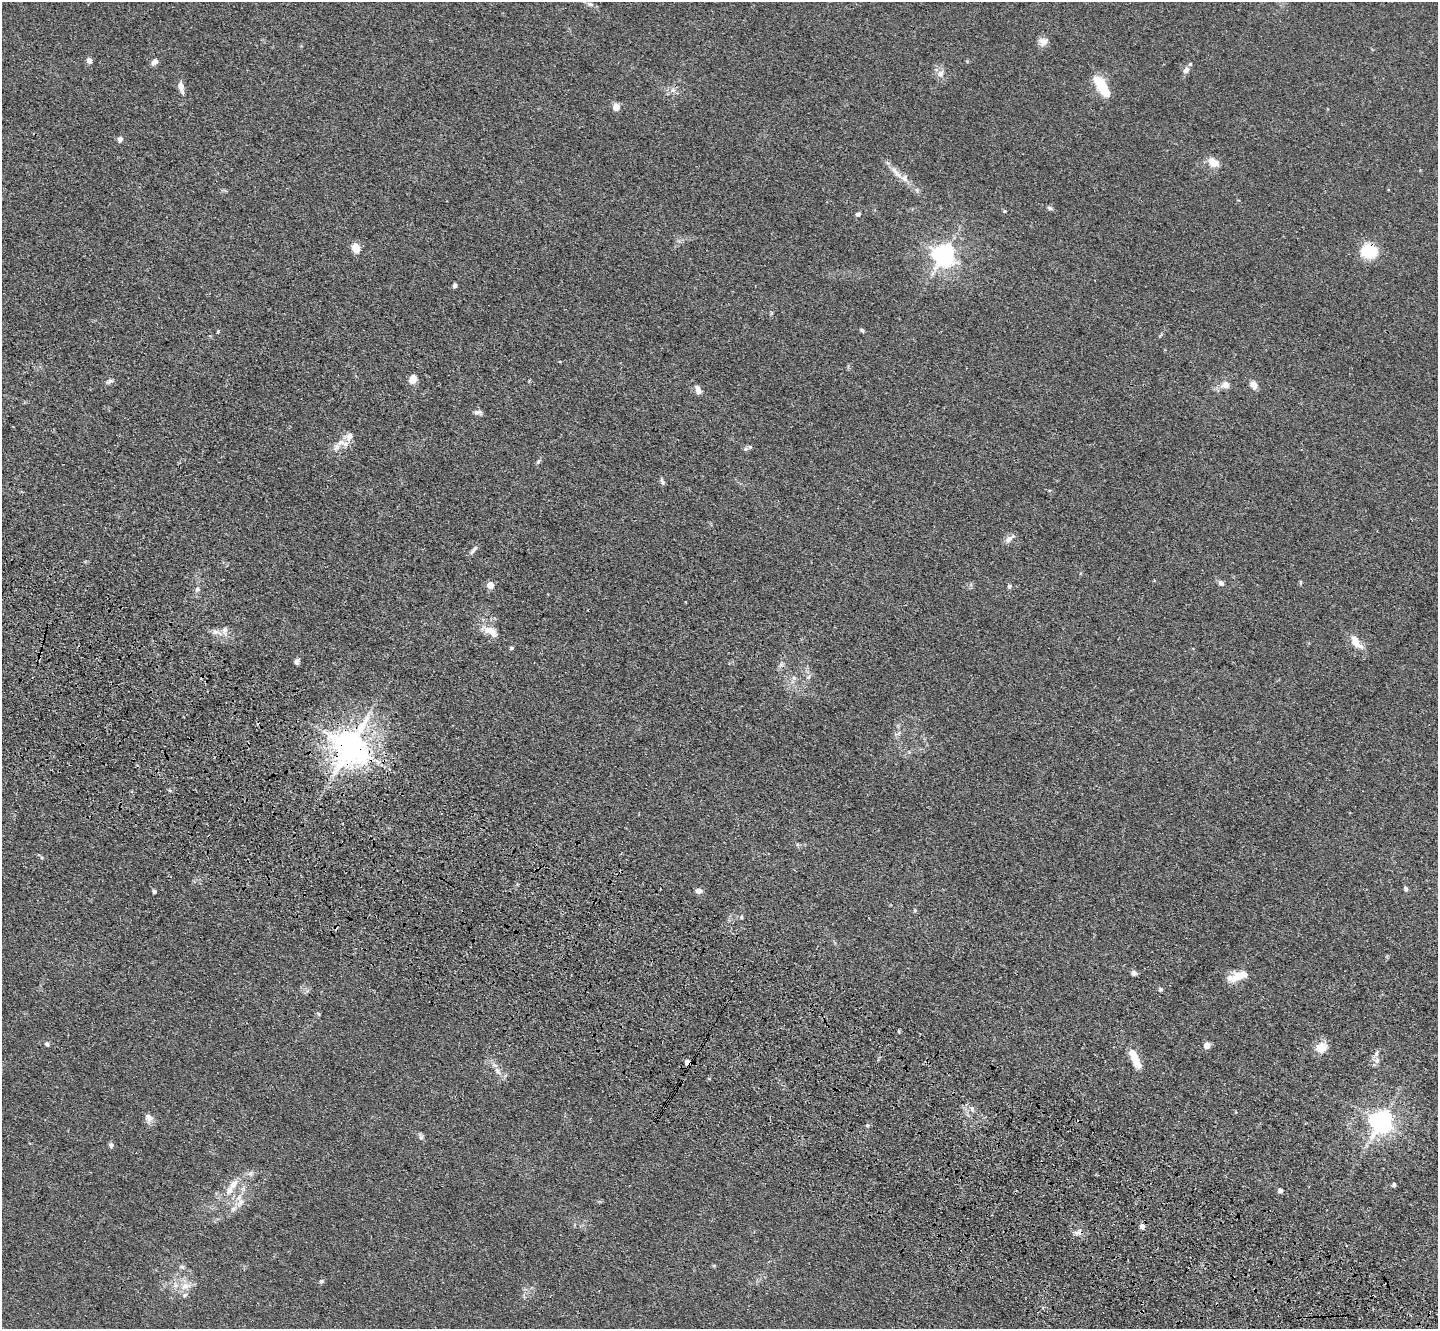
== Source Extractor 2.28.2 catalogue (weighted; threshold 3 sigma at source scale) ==
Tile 6 of 4 x 4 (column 2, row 2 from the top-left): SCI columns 1488-2923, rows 3029-4355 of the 5849 x 5918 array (HDU 1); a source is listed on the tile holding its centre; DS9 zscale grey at full resolution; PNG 1440 x 1331 px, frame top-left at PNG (2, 2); no overlay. Shown black and unused: <1% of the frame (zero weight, under 3 of 4 exposures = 5% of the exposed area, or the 3 px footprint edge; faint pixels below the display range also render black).
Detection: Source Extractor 2.28.2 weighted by HDU 2 'WHT'; one run over the whole footprint, this tile lists its part. Background 0.0331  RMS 0.0043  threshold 0.0194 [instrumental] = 3 sigma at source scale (4.5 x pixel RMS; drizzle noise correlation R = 1.50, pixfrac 1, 0.05/0.05 arcsec/px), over >= 5 px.
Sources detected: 91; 6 cosmic-ray / hot-pixel residue — not listed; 7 inside a brighter listed object's ellipse — not listed separately; the other 78 listed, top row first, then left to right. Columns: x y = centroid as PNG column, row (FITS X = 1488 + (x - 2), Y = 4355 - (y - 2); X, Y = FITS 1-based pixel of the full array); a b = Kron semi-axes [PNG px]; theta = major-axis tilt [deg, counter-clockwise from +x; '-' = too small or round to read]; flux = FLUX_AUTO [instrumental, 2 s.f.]
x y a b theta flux
590 4 11 5 -18 1.4
1043 42 12 10 -14 2.7
89 60 6 5 - 2.3
154 62 8 6 33 1.9
1186 70 9 8 - 2.1
941 74 11 9 88 2.5
1101 85 23 9 -59 14
181 87 13 6 -72 3
673 90 7 4 72 1
616 107 7 7 - 3.4
120 139 7 7 - 1.4
1213 162 16 11 -31 4.6
896 172 23 6 -48 4.3
1050 208 8 5 -27 0.85
1005 211 4 4 - 0.52
858 214 7 5 31 0.95
356 248 8 7 - 6.2
1369 251 14 13 - 17
944 255 7 7 - 310
455 285 5 4 - 1.1
862 330 5 4 - 0.69
218 331 3 3 - 1.1
412 379 8 6 62 5
110 381 10 4 19 1.1
1226 385 9 8 - 2.7
1253 385 11 8 -56 2.4
698 390 12 7 -71 2.1
478 412 11 5 0 1.4
346 444 11 8 -4 2.9
745 449 6 5 - 0.88
538 462 8 4 55 0.79
662 482 10 4 -63 0.9
1050 490 4 4 - 0.55
1009 539 14 7 39 2.1
473 550 14 4 49 1.3
1154 580 3 3 - 0.46
1300 582 6 3 -72 0.47
1221 583 6 5 - 1.7
490 585 5 5 - 7
1010 586 7 5 28 0.71
197 589 7 6 - 1
490 631 22 10 -26 5.7
216 632 17 6 -18 2.6
1356 642 22 9 -50 5.4
511 648 5 4 - 0.62
297 661 7 5 81 1.3
808 677 6 4 43 0.8
794 678 6 6 - 1.1
350 746 10 9 - 990
1406 889 6 5 - 0.89
154 891 4 4 - 1.3
699 891 8 6 1 1.8
915 910 5 4 - 0.54
741 917 5 4 - 0.65
1134 973 6 5 - 1.6
1238 976 23 8 17 7.8
1160 989 6 5 - 0.75
47 1044 6 5 - 0.93
1207 1045 5 4 - 6.9
1321 1048 14 12 22 5.7
1136 1060 18 8 -67 8.1
1377 1060 10 9 - 2.3
687 1062 5 4 - 3.2
498 1071 12 7 -68 2.3
149 1118 12 9 -50 2.4
1381 1121 8 7 - 340
421 1138 7 4 19 0.68
111 1145 6 6 - 1.3
250 1174 7 6 - 1.2
233 1184 14 8 51 3.8
1394 1185 5 4 - 0.82
1280 1191 5 5 - 1.3
240 1202 13 8 68 3.5
1142 1226 7 6 - 1.8
182 1267 7 5 -43 0.9
321 1281 6 5 - 0.77
185 1286 13 10 26 4.3
1217 1304 3 2 - 0.83
Overlapping masked pixels (flux is a lower limit): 4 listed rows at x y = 1369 251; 350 746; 687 1062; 1217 1304